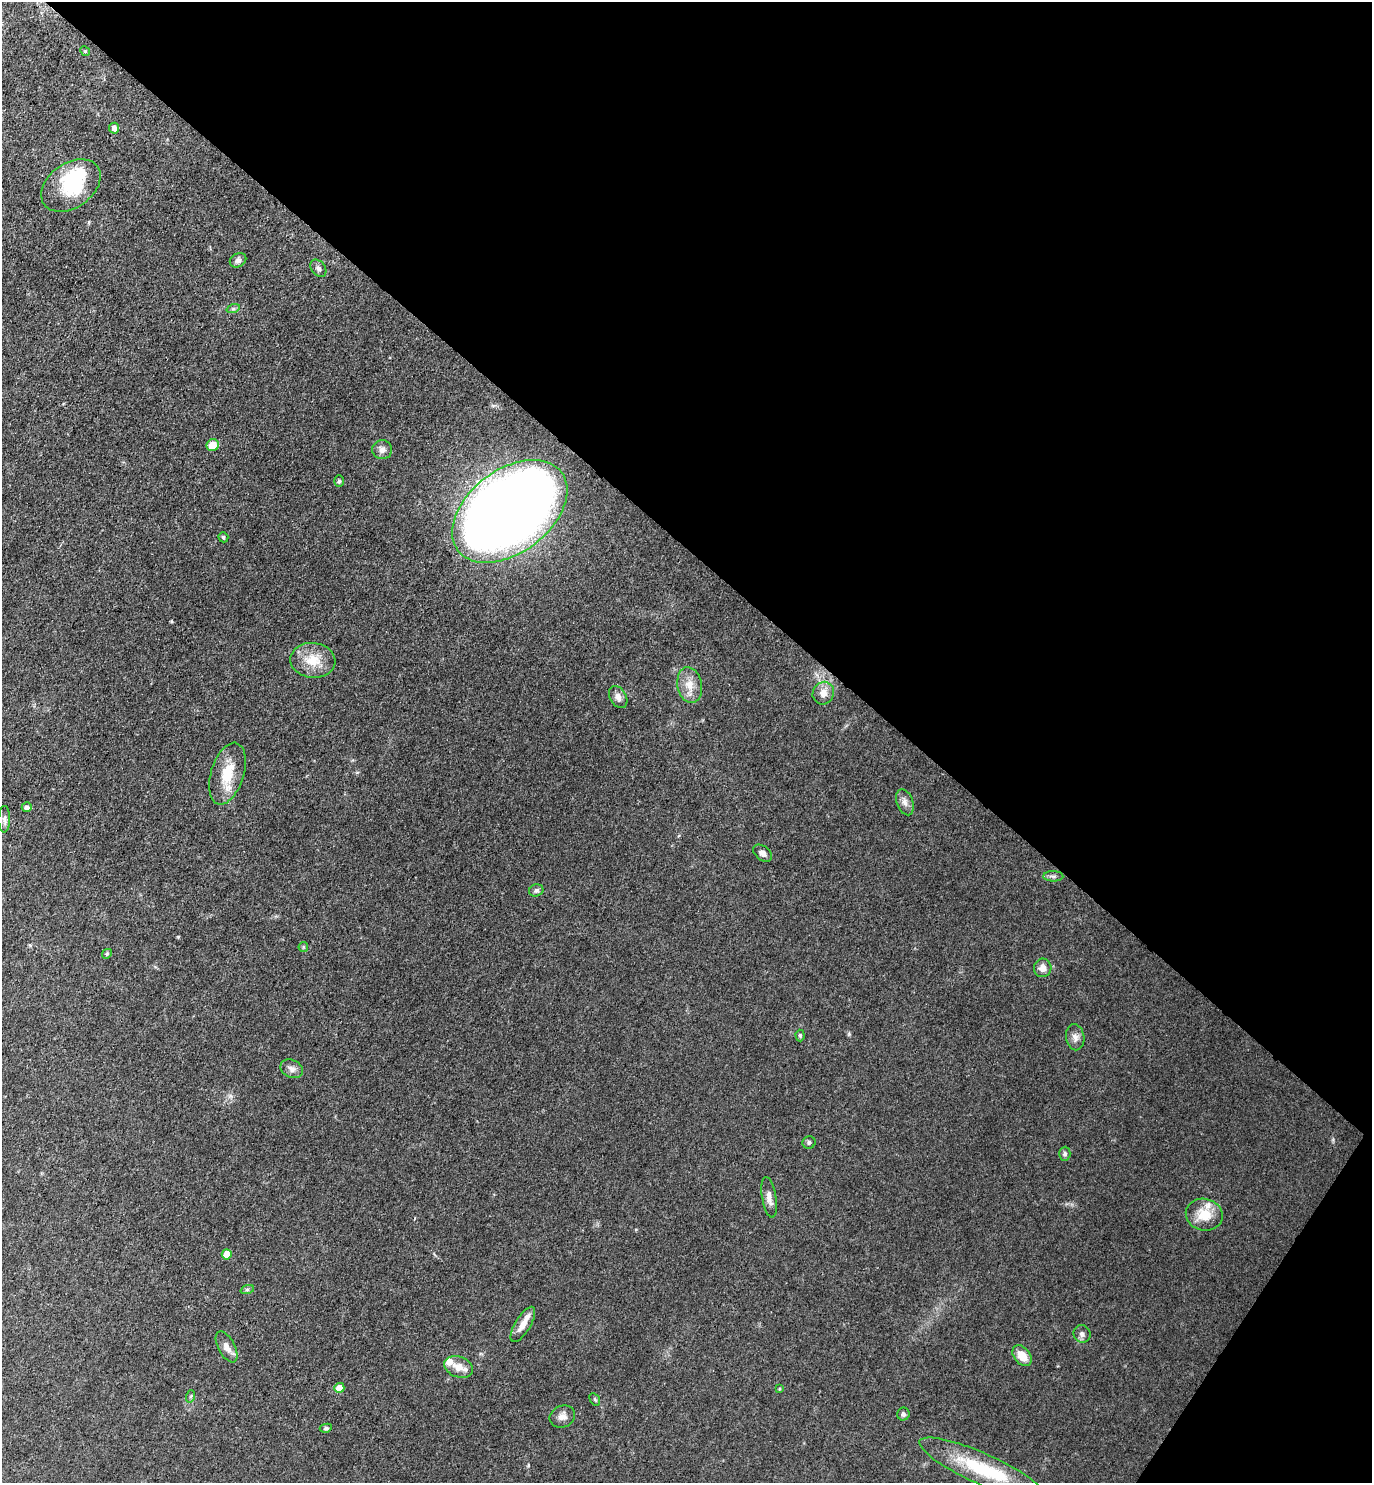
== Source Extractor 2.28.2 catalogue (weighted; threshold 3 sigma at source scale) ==
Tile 8 of 4 x 4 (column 4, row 2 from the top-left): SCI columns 4266-5635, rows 2963-4443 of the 5930 x 5925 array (HDU 1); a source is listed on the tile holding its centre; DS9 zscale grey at full resolution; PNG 1374 x 1485 px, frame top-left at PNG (2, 2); each listed source drawn as its Kron ellipse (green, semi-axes under 4 px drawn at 4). Shown black and unused: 39% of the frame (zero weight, under 3 of 4 exposures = <1% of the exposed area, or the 3 px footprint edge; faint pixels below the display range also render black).
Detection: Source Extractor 2.28.2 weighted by HDU 2 'WHT'; one run over the whole footprint, this tile lists its part. Background 0.0881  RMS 0.0073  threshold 0.033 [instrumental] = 3 sigma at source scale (4.5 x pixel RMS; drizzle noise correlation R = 1.50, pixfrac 1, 0.05/0.05 arcsec/px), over >= 5 px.
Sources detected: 52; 2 inside a brighter object's white glare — neither listed nor drawn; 3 inside a brighter listed object's ellipse — not listed separately; the other 47 listed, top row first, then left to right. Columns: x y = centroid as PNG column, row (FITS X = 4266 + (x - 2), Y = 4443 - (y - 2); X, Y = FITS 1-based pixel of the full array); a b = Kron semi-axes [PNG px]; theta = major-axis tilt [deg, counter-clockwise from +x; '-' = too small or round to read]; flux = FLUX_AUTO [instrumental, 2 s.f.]
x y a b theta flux
85 51 5 4 - 0.84
114 128 5 5 - 3.6
71 185 33 22 35 46
238 260 9 6 32 2.4
318 268 10 7 -51 2.4
233 309 7 4 18 1.2
213 445 6 6 - 9.7
382 450 10 9 - 3.6
339 481 5 4 - 1.1
510 511 65 41 37 1400
223 537 5 4 - 1.3
313 660 22 17 -5 16
690 685 18 12 -78 9.7
823 693 11 10 - 6.8
618 697 12 8 -60 3.7
227 774 32 16 73 21
905 802 13 8 -70 3.9
27 807 5 4 - 2.6
4 819 13 6 89 2.5
763 853 10 7 -39 3.3
1053 876 10 5 -1 2
536 890 7 6 - 2
303 947 5 4 - 0.97
107 954 5 4 - 0.96
1043 968 9 9 - 5
800 1036 6 4 -88 1.2
1075 1037 13 9 -81 4.2
292 1069 12 9 -24 3.6
809 1142 6 6 - 1.6
1065 1154 7 5 88 1.5
769 1197 21 7 -80 5.3
1204 1215 18 16 -13 15
227 1254 5 5 - 12
247 1290 7 4 19 1.2
523 1324 20 7 59 7
1082 1334 9 8 - 2.6
227 1347 17 8 -62 5.3
1022 1356 11 8 -50 10
459 1367 15 10 -21 8.2
339 1388 5 5 - 8.5
779 1389 4 4 - 0.8
191 1396 6 4 72 0.98
595 1399 7 4 -59 1
903 1414 6 6 - 2
562 1417 13 10 22 4.5
326 1428 6 4 9 1.3
982 1469 68 15 -24 49